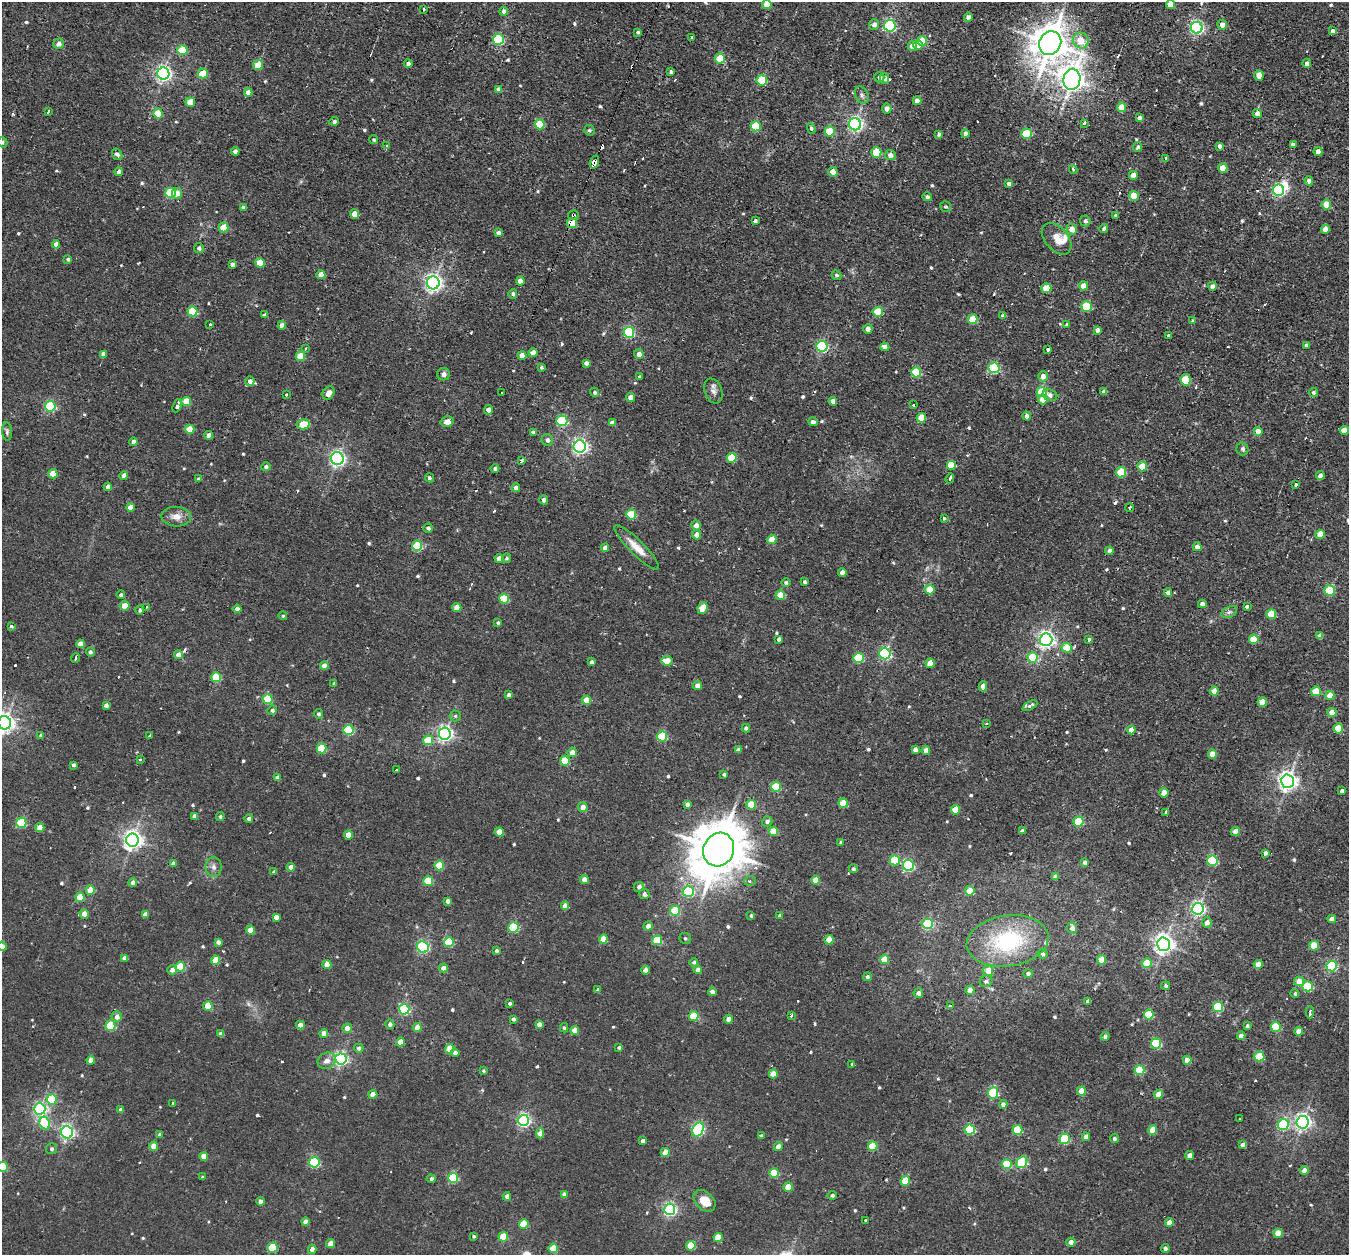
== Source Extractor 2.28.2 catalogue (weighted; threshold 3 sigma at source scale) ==
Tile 10 of 4 x 4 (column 2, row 3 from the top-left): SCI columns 1356-2702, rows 1424-2676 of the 5427 x 5445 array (HDU 1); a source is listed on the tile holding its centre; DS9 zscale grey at full resolution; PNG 1351 x 1257 px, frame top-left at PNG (2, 2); each listed source drawn as its Kron ellipse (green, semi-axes under 4 px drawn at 4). Shown black and unused: <1% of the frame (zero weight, under 2 of 3 exposures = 3% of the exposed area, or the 3 px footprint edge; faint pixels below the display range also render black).
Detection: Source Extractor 2.28.2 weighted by HDU 2 'WHT'; one run over the whole footprint, this tile lists its part. Background 0.0143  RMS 0.0045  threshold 0.0201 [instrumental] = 3 sigma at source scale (4.5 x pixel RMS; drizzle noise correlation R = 1.50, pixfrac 1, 0.05/0.05 arcsec/px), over >= 5 px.
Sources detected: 647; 1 inside a brighter object's white glare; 15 cosmic-ray / hot-pixel residue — neither listed nor drawn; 5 inside a brighter listed object's ellipse — not listed separately; of the other 626, all 500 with FLUX_AUTO >= 0.709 (the completeness limit of this list) listed and drawn (126 fainter detections not listed), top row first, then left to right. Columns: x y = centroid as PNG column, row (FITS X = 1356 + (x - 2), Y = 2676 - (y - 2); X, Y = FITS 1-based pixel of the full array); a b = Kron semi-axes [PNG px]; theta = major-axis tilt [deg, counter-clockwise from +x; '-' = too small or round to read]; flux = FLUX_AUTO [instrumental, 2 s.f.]
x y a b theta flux
767 4 5 4 - 8.2
1170 4 4 4 - 4.3
424 9 3 3 - 0.74
504 11 4 4 - 1.6
968 17 5 4 - 1.2
874 25 5 5 - 1.8
1222 25 5 5 - 3.6
890 26 5 5 - 52
1197 28 6 5 - 100
1332 31 4 3 - 11
638 32 4 4 - 0.96
691 38 3 2 - 0.79
498 39 5 5 - 42
1081 40 8 7 - 6.8
922 41 5 5 - 14
1050 43 12 10 57 940
58 44 5 5 - 2.6
918 45 5 4 - 3.4
912 46 5 5 - 4.2
182 50 5 5 - 15
720 58 5 5 - 15
1307 63 4 4 - 1.7
408 64 4 4 - 2.1
258 65 5 5 - 11
671 72 4 3 - 0.95
203 73 5 5 - 12
163 74 6 6 - 130
1259 75 5 4 - 5.8
879 77 5 5 - 1.7
884 78 5 5 - 1.9
1072 79 10 8 81 450
762 80 5 5 - 17
498 89 4 4 - 1.3
248 92 4 4 - 2.8
862 95 9 6 -63 1.4
917 101 4 4 - 3.2
190 102 5 4 - 9.2
1122 107 5 4 - 8
887 109 5 5 - 2.5
48 112 3 2 - 0.82
158 113 5 5 - 13
1257 113 4 4 - 2.4
1139 118 4 4 - 1.2
334 121 5 4 - 1.1
1084 123 4 3 - 1.4
540 124 5 5 - 15
855 124 6 6 - 120
756 126 5 5 - 21
811 128 5 4 - 0.76
589 130 5 5 - 0.78
829 131 5 5 - 19
939 134 4 4 - 1
965 134 4 4 - 1.5
1026 134 5 5 - 22
374 140 4 4 - 0.74
2 142 5 5 - 0.72
1293 145 3 3 - 3.3
387 146 4 3 - 1.2
1220 146 4 4 - 1.5
1138 147 5 4 - 1.3
235 151 4 4 - 2
876 152 5 5 - 18
1318 152 4 4 - 3.9
117 154 6 4 -57 1.6
890 155 5 5 - 2.4
1165 158 3 3 - 1.3
594 162 7 4 70 12
1223 168 5 4 - 7.7
1073 169 4 3 - 0.84
119 172 4 4 - 2
833 172 5 5 - 3.8
1133 175 4 4 - 3.8
1309 181 4 4 - 2
1009 184 4 4 - 1.4
1278 190 5 5 - 75
171 193 5 5 - 29
177 193 5 5 - 3.8
1134 196 5 4 - 10
927 197 5 4 - 1
1326 204 5 4 - 7.3
243 207 4 3 - 1.1
946 207 6 5 - 0.78
355 214 4 4 - 5.3
573 215 5 4 - 1.2
1115 215 4 4 - 0.92
755 221 4 4 - 1.9
1085 221 5 5 - 1.3
572 223 5 5 - 17
224 228 5 5 - 14
1104 228 4 4 - 0.97
1072 229 5 5 - 4
1325 229 4 4 - 4.4
498 233 4 4 - 1.9
1057 239 18 11 -50 5.5
56 244 4 4 - 3.1
199 248 5 5 - 1.5
68 259 3 3 - 0.83
260 263 5 4 - 12
232 265 4 4 - 2.4
321 275 4 4 - 5.2
836 275 5 4 - 0.91
520 281 4 4 - 4.3
433 283 6 6 - 170
1083 286 4 4 - 4.7
1212 286 4 4 - 2.2
1046 288 5 5 - 11
513 294 5 4 - 0.94
1087 306 5 5 - 22
192 311 5 5 - 18
878 312 5 5 - 19
264 315 3 3 - 4.9
1003 316 4 3 - 1.3
973 319 5 5 - 14
1193 321 4 4 - 0.77
210 324 3 2 - 0.83
282 325 4 4 - 3.4
1066 325 4 3 - 1.3
868 329 5 4 - 2.1
1097 330 4 4 - 2.3
629 332 5 5 - 38
1169 336 4 3 - 2.2
1306 345 3 3 - 1.1
822 346 5 5 - 52
885 347 5 4 - 2.3
305 348 3 3 - 0.74
1048 350 3 3 - 1
533 353 4 4 - 4.1
103 354 4 4 - 2.8
639 354 5 4 - 2.6
522 355 4 4 - 4.5
300 356 5 4 - 14
586 363 4 4 - 1.9
541 367 4 3 - 0.82
994 368 5 5 - 32
916 372 5 5 - 24
443 374 6 6 - 1.6
1043 376 5 4 - 2.8
639 377 3 3 - 0.84
1186 380 6 5 - 21
250 381 5 4 - 2.4
713 391 13 8 -71 2.4
595 392 5 4 - 1
1042 392 5 5 - 26
1104 392 4 4 - 2.4
1313 392 4 4 - 1
329 393 7 5 55 2.6
502 393 3 3 - 1.1
286 395 3 3 - 0.9
1050 395 7 5 -21 1.7
631 397 4 4 - 4.2
1043 399 5 4 - 5.3
186 401 5 4 - 13
833 401 4 4 - 3.3
913 405 3 3 - 2.7
50 406 5 5 - 40
177 406 7 3 68 5.4
488 410 4 4 - 2.8
1027 416 4 4 - 1.8
921 418 5 4 - 8.6
562 421 5 5 - 44
447 422 6 5 - 2.8
813 422 5 4 - 1.5
612 423 4 4 - 2.3
303 424 6 5 - 15
190 429 4 4 - 9.4
1344 430 4 4 - 5
7 431 9 5 -86 1
1258 431 4 4 - 5.5
533 432 4 3 - 0.73
209 435 4 4 - 3.3
547 440 6 5 - 1.7
134 442 4 4 - 2.9
580 446 6 6 - 130
1242 449 6 6 - 1.1
732 458 5 5 - 17
337 459 6 6 - 120
521 460 4 3 - 1.6
952 465 5 5 - 17
1142 466 5 5 - 8.2
266 467 5 4 - 1.5
495 469 4 4 - 1.2
1121 472 5 5 - 19
53 474 4 4 - 10
124 476 4 4 - 2.6
1320 476 4 4 - 2
429 478 5 4 - 0.89
950 478 5 3 - 3.1
198 479 3 3 - 1.8
1296 485 4 3 - 4.2
108 487 4 4 - 3.2
516 488 4 4 - 2.6
544 500 4 4 - 1.9
130 507 4 4 - 5.4
1130 507 4 3 - 0.9
631 514 5 5 - 23
176 517 15 9 -3 3.9
944 518 3 3 - 1.1
696 525 5 4 - 2.8
428 528 5 4 - 1.3
1320 534 5 4 - 8.2
697 535 4 4 - 3.7
772 539 4 4 - 8.2
417 546 5 5 - 28
637 547 30 7 -45 6.2
1197 547 4 4 - 2.8
605 548 4 4 - 2.9
1109 551 4 4 - 2.3
507 558 5 4 - 0.89
499 559 4 4 - 4.6
842 572 4 4 - 2.7
805 582 4 4 - 0.94
786 583 4 4 - 1
930 589 5 5 - 9.3
1330 590 5 5 - 27
1168 592 4 4 - 2.3
121 595 4 4 - 1
780 595 5 4 - 9.7
504 599 5 5 - 19
1202 604 4 4 - 2.4
125 606 4 4 - 7
1247 606 3 3 - 3.6
147 607 3 3 - 1.1
457 607 4 4 - 6.3
702 608 6 4 65 8.8
237 609 4 4 - 2.2
140 610 5 4 - 0.91
1229 612 8 5 25 1.2
1271 614 5 5 - 16
283 616 4 4 - 0.71
498 623 4 4 - 0.85
11 626 3 3 - 1.4
1320 636 4 4 - 3
779 639 4 3 - 1.1
1254 639 5 4 - 13
1046 640 6 6 - 160
1089 640 3 3 - 4.6
80 644 4 4 - 4.3
1067 648 5 5 - 11
90 652 4 4 - 1.2
885 654 5 5 - 63
178 655 4 4 - 2.9
1032 657 5 5 - 18
75 658 5 3 - 1.5
859 658 5 5 - 23
667 661 5 4 - 6.1
591 662 3 3 - 1.2
930 663 4 4 - 7
324 666 4 4 - 3.9
216 677 5 5 - 20
334 684 3 3 - 0.98
697 686 4 4 - 3.7
983 686 5 4 - 2.4
1214 691 4 4 - 4.8
1316 691 5 5 - 15
509 695 4 4 - 1.6
1330 695 4 4 - 7.6
268 699 5 5 - 19
587 700 4 4 - 6.3
1262 702 4 4 - 8.1
106 705 4 4 - 1.9
1030 706 8 4 28 1.7
272 710 5 4 - 1.2
1332 712 4 4 - 5.7
319 714 5 4 - 1.1
455 716 5 5 - 0.75
5 723 6 6 - 240
986 723 3 3 - 0.74
746 728 4 4 - 1.3
1338 728 5 5 - 15
348 730 5 5 - 31
1131 730 4 4 - 3.9
445 734 6 6 - 120
150 735 3 3 - 0.98
41 736 3 3 - 1.1
662 736 5 5 - 24
428 740 5 5 - 16
321 748 5 5 - 17
738 750 4 4 - 2.1
915 750 4 4 - 2.1
926 750 4 4 - 3.5
572 752 5 4 - 3.7
1212 754 4 4 - 7.9
140 760 3 3 - 1.6
565 761 5 5 - 17
74 765 3 3 - 1.2
397 770 3 2 - 0.76
724 774 3 3 - 0.81
277 778 4 4 - 2.6
1287 781 7 6 - 210
776 787 5 5 - 19
1342 791 4 3 - 1.2
1164 793 4 4 - 6.6
843 803 4 4 - 10
687 804 4 4 - 1.9
751 805 5 5 - 16
583 807 5 5 - 3.1
956 810 5 4 - 9.1
1165 812 4 3 - 0.87
195 816 4 4 - 2.7
220 816 4 4 - 0.82
249 818 4 4 - 1.7
767 821 5 5 - 1.6
1078 822 5 5 - 25
21 823 5 5 - 24
40 827 4 4 - 4.9
773 831 4 4 - 8.2
1022 831 4 4 - 1.1
1235 831 4 4 - 4.1
499 832 4 4 - 5.8
348 835 4 4 - 6.8
132 840 6 6 - 230
841 842 3 3 - 1
719 850 17 15 64 2200
1265 853 4 3 - 1.3
895 860 5 5 - 18
1212 861 5 5 - 31
1085 862 4 4 - 1.5
173 863 4 4 - 1.2
439 865 5 4 - 16
908 865 5 5 - 52
214 867 10 8 -87 2
291 867 4 4 - 3.5
853 869 4 4 - 1
274 872 4 4 - 1.5
1055 877 4 4 - 2.3
584 880 4 4 - 4.5
815 880 4 4 - 6.3
428 881 5 5 - 18
750 881 6 5 - 0.84
133 882 4 4 - 1.9
639 887 5 4 - 1.6
90 890 4 4 - 9.2
970 891 4 4 - 9.9
688 892 5 5 - 39
644 894 5 5 - 1.9
80 897 4 4 - 10
447 901 4 4 - 2
565 906 4 4 - 4.1
1198 909 6 5 - 100
675 911 5 5 - 24
84 914 5 4 - 3.8
145 914 4 4 - 2.5
751 916 4 4 - 0.85
780 916 3 3 - 1.1
276 917 4 4 - 2.7
1332 919 4 4 - 3.3
1207 922 5 4 - 2.9
928 924 5 5 - 34
648 926 4 4 - 2.4
514 927 5 5 - 32
1072 928 5 5 - 2.6
251 930 4 4 - 6.6
685 938 6 5 - 0.81
603 939 4 4 - 7.3
657 940 5 5 - 20
829 940 4 4 - 7.4
1008 941 41 25 8 43
218 942 4 4 - 1.7
449 942 5 5 - 22
1164 944 6 6 - 260
2 946 4 4 - 1.9
1314 946 5 5 - 11
423 947 6 5 - 60
496 951 4 4 - 1.2
1043 954 5 5 - 1
124 958 4 4 - 2
885 959 4 4 - 10
215 960 4 4 - 9
1102 960 4 4 - 9.7
694 962 4 4 - 0.8
1147 963 5 5 - 8.4
1258 964 4 4 - 5
327 965 4 4 - 6.5
1332 966 5 5 - 38
180 967 5 5 - 21
443 968 4 4 - 2.5
172 970 5 5 - 2.1
645 970 4 4 - 3.2
698 970 4 4 - 2.3
988 971 5 5 - 5.3
1028 973 5 4 - 1.3
867 977 4 4 - 1.1
986 981 6 5 - 1.4
1299 981 5 5 - 4.6
1166 986 4 4 - 1
1308 986 5 5 - 26
598 990 4 4 - 0.85
970 990 4 4 - 4
712 992 4 4 - 3
918 993 5 5 - 1.9
1295 994 4 4 - 0.9
1088 1001 4 4 - 1.9
510 1003 3 3 - 1
208 1006 4 4 - 10
950 1006 3 3 - 2.9
1218 1007 5 5 - 29
404 1009 5 5 - 42
1310 1012 6 3 87 1.1
1149 1014 5 5 - 21
791 1015 4 2 - 0.71
694 1016 5 5 - 19
117 1017 5 5 - 2.3
513 1019 4 4 - 1.1
729 1019 4 4 - 3.6
390 1024 5 4 - 1.5
539 1024 4 4 - 2.5
300 1025 4 4 - 3
110 1026 5 5 - 27
1247 1026 4 3 - 1.2
1276 1027 5 5 - 19
347 1028 4 4 - 3.6
417 1028 4 4 - 5.7
564 1028 4 4 - 0.83
575 1030 4 4 - 5.6
1299 1031 4 4 - 4.5
324 1033 4 4 - 3.7
221 1034 4 4 - 1.8
1105 1036 4 4 - 1.5
1241 1036 4 4 - 3.6
400 1042 4 4 - 5.3
1156 1043 5 5 - 33
619 1047 4 3 - 0.99
359 1048 4 4 - 1.3
449 1049 5 4 - 7
455 1053 4 4 - 2.1
1259 1056 5 5 - 13
341 1059 5 5 - 91
91 1060 4 4 - 4.6
1187 1060 4 4 - 5.3
327 1061 9 8 - 2.8
852 1064 4 3 - 0.71
1139 1070 5 5 - 17
483 1071 4 4 - 0.71
773 1074 4 4 - 5.7
1082 1091 4 4 - 9.2
993 1093 5 5 - 31
373 1094 4 4 - 5.2
1159 1094 4 4 - 6.2
52 1099 5 5 - 20
173 1103 4 3 - 0.75
1003 1105 4 4 - 2.2
40 1109 6 5 - 75
121 1110 4 4 - 2.3
1239 1119 3 3 - 1.5
524 1120 5 5 - 83
1303 1122 6 6 - 140
45 1123 6 5 - 28
1283 1125 5 5 - 41
698 1130 7 5 60 57
970 1130 5 5 - 33
1017 1130 5 5 - 19
1153 1130 5 4 - 8.2
67 1132 6 6 - 110
540 1133 5 4 - 4
160 1134 4 4 - 1.1
761 1136 4 3 - 1.1
1086 1137 4 4 - 2.5
1065 1139 5 5 - 33
1114 1139 5 4 - 0.94
643 1141 4 4 - 2.4
1243 1145 4 4 - 2.5
154 1146 4 4 - 6.2
778 1146 4 4 - 3.3
873 1146 5 4 - 17
52 1149 5 5 - 1
665 1152 4 4 - 7.6
204 1156 4 4 - 4.9
1190 1156 4 4 - 3.7
314 1162 5 5 - 37
1022 1162 6 5 - 24
1007 1164 5 5 - 23
3 1167 5 5 - 16
1304 1171 4 4 - 3.6
774 1173 5 4 - 17
202 1177 3 2 - 0.73
453 1178 5 5 - 30
431 1179 4 4 - 1
905 1181 5 4 - 13
788 1187 4 4 - 8.8
564 1195 4 4 - 2.5
832 1195 4 4 - 1.2
507 1196 4 4 - 2.2
261 1201 4 4 - 1.9
705 1201 12 8 -44 6.7
670 1209 5 5 - 86
866 1221 3 3 - 2.8
305 1222 4 4 - 2.8
1169 1223 4 4 - 4.2
524 1224 5 4 - 13
1278 1233 4 4 - 10
474 1236 4 4 - 0.76
503 1237 5 4 - 14
718 1238 4 4 - 11
1071 1242 4 4 - 2.1
331 1243 4 4 - 4.2
691 1246 5 4 - 13
272 1248 5 5 - 19
553 1248 5 4 - 13
1165 1248 4 4 - 1.3
312 1249 4 4 - 3.2
Overlapping masked pixels (flux is a lower limit): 5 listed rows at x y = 594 162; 573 215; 572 223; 822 346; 719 850
Isophote crosses this tile's border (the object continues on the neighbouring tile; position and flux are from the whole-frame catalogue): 5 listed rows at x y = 767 4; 2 142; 5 723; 2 946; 3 1167